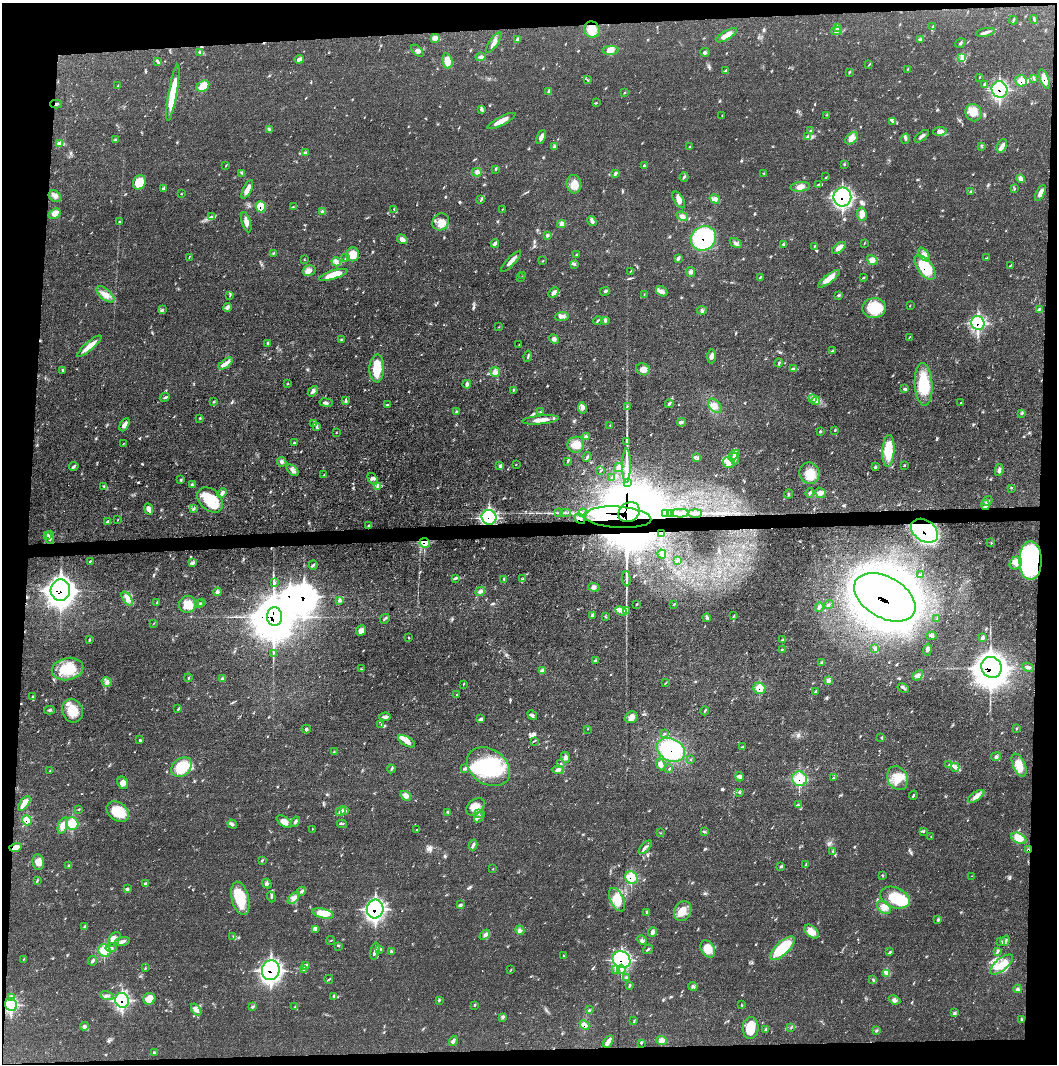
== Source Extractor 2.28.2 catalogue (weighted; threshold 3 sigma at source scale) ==
Image: 4218 x 4245 px (HDU 1 of 3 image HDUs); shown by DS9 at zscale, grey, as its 4 x 4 block average (DS9 zoom 1 of the averaged frame): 1 PNG px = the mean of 4 x 4 image px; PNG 1059 x 1066 px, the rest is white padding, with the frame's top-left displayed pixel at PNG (2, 3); every listed detection drawn as its Kron ellipse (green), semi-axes under 4 PNG px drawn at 4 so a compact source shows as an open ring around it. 9% of this frame is shown black and not used: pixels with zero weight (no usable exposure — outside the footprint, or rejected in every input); pixels covered by fewer than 3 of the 5 exposures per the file's context image (HDU 3 'CTX') — <1% of the file's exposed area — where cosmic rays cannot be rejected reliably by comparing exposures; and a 3 px margin inside the footprint's outer edge (the drizzle kernel's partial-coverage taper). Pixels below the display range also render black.
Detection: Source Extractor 2.28.2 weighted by HDU 2 'WHT'. Background 0.0688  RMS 0.0041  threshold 0.0186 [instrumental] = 3 sigma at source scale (4.5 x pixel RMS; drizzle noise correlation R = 1.50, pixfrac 1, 0.05/0.05 arcsec/px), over >= 5 px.
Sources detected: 722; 1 too faint to see at this stretch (4 x 4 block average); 23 inside a brighter object's white glare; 5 cosmic-ray / hot-pixel residue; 4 long thin detections or spike segments (spike, bleed or trail) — neither listed nor drawn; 31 coinciding with a brighter row at this scale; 65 inside a brighter listed object's ellipse — not listed separately; of the other 593, all 500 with FLUX_AUTO >= 0.967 (the completeness limit of this list) listed and drawn (93 fainter detections not listed), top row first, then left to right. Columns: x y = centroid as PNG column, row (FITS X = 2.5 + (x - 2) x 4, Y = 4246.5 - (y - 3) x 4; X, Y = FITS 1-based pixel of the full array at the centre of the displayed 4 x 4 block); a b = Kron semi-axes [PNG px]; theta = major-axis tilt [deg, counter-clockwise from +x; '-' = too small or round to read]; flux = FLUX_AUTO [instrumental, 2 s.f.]
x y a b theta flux
1034 19 4 2 - 3.4
1013 20 4 2 - 2.9
837 27 3 2 - 2.1
932 27 3 2 - 2.4
592 29 8 7 - 32
836 31 5 3 - 6.8
985 32 9 2 11 7.7
726 35 12 4 31 22
435 38 4 4 - 7.9
517 39 4 3 - 4.3
921 40 2 2 - 2.4
494 42 12 3 56 13
960 43 6 2 33 2.9
611 50 8 4 2 12
417 51 7 3 -44 6.2
199 52 3 2 - 2.7
705 52 4 2 - 3.7
480 57 5 2 - 3.5
961 57 3 2 - 4
299 59 5 4 - 9.4
157 61 2 2 - 1.2
447 61 7 5 -76 27
868 65 2 2 - 1.3
908 69 3 2 - 1.3
726 70 4 2 - 2.3
849 72 3 2 - 2
979 77 3 2 - 1.5
1034 78 3 2 - 2.4
1045 79 10 3 -69 28
587 80 2 2 - 1.3
1021 81 6 5 - 22
984 84 4 2 - 2.7
118 86 3 2 - 2.6
203 86 7 5 33 38
999 89 8 7 - 160
548 91 4 2 - 3.3
173 93 28 4 80 92
624 93 2 2 - 2
596 103 2 2 - 1.4
56 104 6 2 0 3.8
481 109 4 2 - 3
973 113 9 7 -62 33
827 115 2 2 - 1.3
722 116 2 2 - 1
501 121 15 4 27 25
893 121 2 2 - 1.2
270 130 3 2 - 2.2
811 131 2 2 - 13
940 131 7 3 8 8.7
808 136 2 2 - 2
922 136 9 2 38 7.6
541 137 7 3 67 13
851 138 7 5 43 17
905 139 5 3 - 5.1
115 140 3 2 - 2.6
59 143 4 3 - 6.1
554 146 4 2 - 2.6
981 146 2 2 - 1.3
1002 146 7 4 71 11
689 147 2 2 - 1.6
305 153 4 2 - 2.5
844 164 2 2 - 1.4
226 166 3 2 - 1.5
644 166 2 2 - 1.9
496 169 2 2 - 1.3
477 172 5 4 - 7.6
242 173 2 2 - 2
615 173 3 2 - 3.8
764 173 2 2 - 1
684 177 4 2 - 3.8
826 177 2 2 - 1.6
1020 179 4 4 - 13
139 182 8 6 64 58
574 184 9 7 -85 30
818 184 3 2 - 1.5
800 187 10 4 6 15
163 188 3 3 - 3.5
247 189 10 3 64 21
1014 189 2 2 - 1.3
971 191 3 2 - 2.4
1040 193 9 4 63 12
181 194 2 2 - 1.1
55 196 6 5 - 9.5
842 197 9 9 - 270
715 199 5 3 - 9.1
481 200 2 2 - 1.3
679 200 9 4 -59 13
261 207 5 5 - 61
293 207 3 2 - 1.6
502 209 2 2 - 0.97
394 210 3 2 - 1.8
322 212 3 3 - 3.3
55 214 6 4 32 17
862 214 6 5 - 16
212 216 3 2 - 2.7
682 216 6 2 -23 5.7
592 221 5 3 - 5.7
119 222 3 2 - 1.3
246 222 10 4 -74 13
441 222 9 8 - 25
561 224 4 2 - 4.4
547 235 2 2 - 2.5
703 238 13 11 39 300
402 239 6 4 -34 10
495 243 4 3 - 6.2
736 243 6 2 -34 5.8
864 243 2 2 - 1
783 244 2 2 - 15
815 246 3 2 - 1.2
839 248 8 4 38 16
273 253 3 2 - 1.6
353 254 7 6 - 34
576 255 3 2 - 1.8
924 255 8 4 -52 15
189 257 2 2 - 1.2
345 258 3 2 - 2.1
678 258 4 2 - 2.8
986 258 2 2 - 1.5
304 259 2 2 - 1
872 260 6 4 -36 15
511 261 14 3 46 15
543 261 2 2 - 1.1
336 262 5 3 - 7.8
574 264 3 2 - 3.4
1011 265 3 2 - 2.3
925 267 14 7 -53 110
309 270 6 5 - 13
630 271 2 2 - 1.1
691 272 5 4 - 5.8
333 275 15 4 17 58
522 276 2 2 - 1.7
760 277 3 2 - 2.1
521 278 3 2 - 1.3
863 278 3 2 - 2
829 279 13 4 37 35
605 291 5 2 - 3.9
662 291 6 5 - 11
554 293 6 3 45 9.9
105 294 10 5 -40 18
644 294 2 2 - 1.1
230 295 3 2 - 2
839 295 3 2 - 2.9
910 306 2 2 - 1.2
227 307 4 3 - 6.5
874 308 12 10 5 79
1039 309 3 2 - 1.6
162 310 3 2 - 3.2
702 310 5 3 - 5.4
562 316 6 2 5 5.7
605 320 3 2 - 3.1
597 321 4 2 - 2.9
978 323 7 6 - 130
499 327 2 2 - 0.99
909 337 2 2 - 1.2
554 339 5 3 - 6.6
341 340 3 2 - 2.1
268 343 3 2 - 2
519 345 3 2 - 1.4
89 346 15 3 41 36
833 350 3 2 - 2.9
528 356 5 2 - 3
711 356 7 4 89 9.8
779 363 4 2 - 3.1
226 364 8 4 39 11
377 368 14 7 88 64
643 369 7 5 -22 17
794 369 3 2 - 2.8
63 371 2 2 - 1.4
495 372 5 5 - 13
287 384 2 2 - 1.3
467 384 4 3 - 8.9
924 384 21 9 -87 100
905 389 3 2 - 3.8
513 390 3 2 - 1.5
313 391 6 3 50 8.2
165 397 5 2 - 3.6
812 399 2 2 - 2.6
345 400 3 2 - 2.5
816 401 4 3 - 6.9
214 402 3 2 - 2.1
326 403 7 2 -8 5.7
961 403 2 2 - 1.5
669 404 4 2 - 4.3
388 405 2 2 - 1.7
627 406 3 2 - 1.9
715 406 8 5 -47 16
582 408 6 4 -81 8.4
456 411 3 2 - 2.4
540 412 2 2 - 2.1
1022 413 2 2 - 1.3
199 418 2 2 - 1.5
540 420 18 3 5 24
681 422 4 2 - 4
314 423 4 2 - 2.1
124 425 7 4 62 12
610 425 2 2 - 1.4
316 426 3 2 - 2.7
835 431 2 2 - 1.3
820 432 3 2 - 1.6
336 433 2 2 - 1.1
586 437 3 2 - 7
627 442 4 2 - 2.3
294 443 3 2 - 2.2
123 444 2 2 - 1.1
576 445 8 8 - 30
888 451 16 6 86 77
734 455 6 3 43 8
587 457 5 2 - 4.7
696 457 4 2 - 3.2
735 459 6 2 87 7.3
567 461 3 2 - 2.1
282 462 5 4 - 6.8
729 463 6 5 - 18
500 465 4 2 - 4.3
516 465 2 2 - 0.97
626 465 17 2 90 19
905 465 3 2 - 1.8
74 466 5 3 - 4.9
875 467 4 2 - 2.5
619 468 5 3 - 7.2
293 470 7 2 -42 7
601 470 3 2 - 1.3
999 470 6 3 79 6.4
810 473 11 10 - 40
324 475 2 2 - 1.4
612 477 4 2 - 2.2
373 479 6 3 -54 6.1
181 480 3 2 - 2.8
627 482 3 2 - 2.8
192 484 4 2 - 3
104 487 3 2 - 2
377 487 4 2 - 3.4
1012 488 2 2 - 1.3
222 493 5 3 - 8.7
810 493 4 2 - 3.7
820 493 6 4 -40 9
788 494 4 2 - 2.8
210 500 15 10 -42 93
988 501 5 2 - 3.9
985 505 5 2 - 6.2
149 509 6 4 -80 11
194 509 3 2 - 1.7
629 512 11 9 34 16000
558 513 4 2 - 2.8
566 513 5 2 - 3.9
583 513 4 3 - 6.3
665 513 3 2 - 5
670 513 4 2 - 3.4
680 513 9 2 0 7.4
695 513 7 2 0 4.6
489 517 7 7 - 200
618 517 34 10 -4 7200
580 519 6 2 -45 6.8
118 520 3 2 - 1.3
107 522 3 2 - 2.5
369 525 2 2 - 1.8
924 531 15 10 -36 400
662 534 4 2 - 2.9
47 535 3 3 - 4.5
50 537 6 2 88 6.9
991 542 2 2 - 0.99
425 543 5 5 - 50
662 554 4 2 - 3.2
677 560 4 2 - 2.9
90 561 3 2 - 1.7
1030 561 19 11 -90 730
192 563 4 3 - 5.1
1016 563 7 6 - 16
313 565 5 2 - 3.1
920 575 2 2 - 1.6
456 578 3 2 - 3.7
504 579 2 2 - 2
523 579 4 2 - 2.8
626 579 7 2 -89 7.3
274 582 3 3 - 3.3
594 587 5 3 - 6
60 590 10 10 - 1800
480 591 5 3 - 8.8
217 592 4 3 - 7.9
885 597 33 20 -30 3700
127 599 8 4 -57 13
339 600 4 2 - 3.8
157 602 2 2 - 2.3
202 603 3 2 - 1.3
187 604 9 8 - 38
200 604 4 2 - 1.9
637 604 2 2 - 1.1
674 604 2 2 - 1
829 605 5 2 - 3.2
819 607 5 2 - 4.7
621 611 6 3 -27 8.1
626 611 2 2 - 2.1
592 615 4 2 - 4.1
733 616 2 2 - 1.2
274 617 9 7 -85 5600
605 617 3 2 - 1.3
707 618 4 3 - 4.7
385 619 5 2 - 3.1
937 619 3 2 - 1.9
153 623 4 2 - 1.2
361 631 5 5 - 14
931 636 5 3 - 5.3
409 638 2 2 - 1.4
983 638 4 2 - 4.5
89 639 3 2 - 1.9
783 640 3 2 - 1.8
874 648 3 2 - 2.3
782 649 3 2 - 1.8
928 649 6 3 79 7.7
273 653 3 2 - 2
595 660 3 2 - 2.7
822 662 3 3 - 3.7
991 667 11 9 -55 2300
1028 667 6 2 -25 4.7
68 669 16 11 12 84
362 669 2 2 - 1
542 671 3 2 - 3.5
918 675 6 4 40 8.4
188 678 4 2 - 2.5
222 679 4 3 - 4.9
828 680 3 3 - 8.3
107 682 5 4 - 7.8
665 683 3 2 - 1.4
463 684 3 2 - 1.3
759 688 6 5 - 29
903 688 6 2 -31 4.4
815 692 4 2 - 3
457 694 2 2 - 1.1
32 696 3 2 - 2.7
178 709 3 2 - 2.2
49 710 5 2 - 4
72 711 12 10 -68 48
705 711 4 2 - 2.6
532 715 5 2 - 4.7
385 717 6 3 4 5.7
631 717 6 5 - 15
481 719 4 3 - 6
381 724 3 2 - 1.6
1017 728 2 2 - 1.6
306 729 4 3 - 4.1
587 729 2 2 - 1.1
664 734 2 2 - 1.3
881 738 2 2 - 1.9
140 740 4 2 - 2.3
407 741 9 4 -30 16
534 741 4 2 - 1.9
742 747 4 2 - 2.4
671 750 15 11 -27 190
334 752 2 2 - 1.9
565 757 6 4 -67 6.9
996 757 5 3 - 5.4
691 760 2 2 - 1.1
560 764 4 2 - 1.4
661 764 6 3 -68 11
949 765 4 2 - 3.5
1019 765 12 6 -66 29
182 767 11 8 40 81
488 767 23 17 -35 190
955 767 4 2 - 3.4
391 769 4 2 - 2.5
464 769 3 2 - 2.7
669 769 2 2 - 1.7
558 770 6 3 -1 7
50 771 4 2 - 2.2
739 777 5 3 - 4.7
834 778 2 2 - 1.3
898 778 12 10 -64 39
799 779 7 7 - 66
122 783 7 5 -54 14
740 792 3 2 - 2.1
913 795 4 2 - 3.6
406 796 5 4 - 9.7
976 796 9 4 34 15
24 803 9 4 54 28
798 805 2 2 - 1.6
475 807 10 7 42 26
78 809 3 2 - 1.4
341 811 6 3 46 6.9
345 811 2 2 - 8.3
118 812 12 9 -36 71
447 812 3 2 - 2.2
479 814 2 2 - 1.5
479 817 7 2 51 5
27 820 5 4 - 24
295 821 5 2 - 4.1
284 822 8 4 -34 16
72 823 6 6 - 51
232 824 5 2 - 3.7
342 824 5 2 - 2
63 825 8 4 69 23
312 829 2 2 - 1.1
417 829 2 2 - 1.6
704 832 3 2 - 2.5
923 832 3 2 - 2.1
660 833 3 2 - 1.4
931 836 2 2 - 1.4
1019 838 8 5 -25 26
473 845 5 2 - 7.1
15 847 6 3 16 18
645 847 8 2 46 7
1028 849 3 2 - 2.4
833 852 2 2 - 1
262 860 4 2 - 1.9
38 862 8 6 -81 20
806 865 2 2 - 1.3
68 866 2 2 - 2.1
781 866 4 2 - 2.2
493 869 2 2 - 1.9
883 875 2 2 - 1.4
972 876 2 2 - 1.2
631 878 7 5 -47 51
37 880 3 2 - 2.8
145 883 3 3 - 2.5
267 883 5 3 - 4.8
127 889 4 2 - 3.4
301 891 5 2 - 4
271 897 5 2 - 2.6
240 898 17 8 -76 77
294 898 7 4 47 10
895 898 15 10 -21 81
617 900 13 7 -65 43
461 905 3 3 - 3.3
884 907 8 5 -41 17
375 909 9 8 - 360
683 911 10 8 61 33
323 913 11 5 -14 38
646 913 3 2 - 1.8
937 920 3 3 - 3.4
85 926 3 2 - 2.8
316 929 3 3 - 4.3
520 930 5 3 - 6.7
653 932 5 3 - 9.9
812 932 8 5 -42 24
485 935 6 3 41 8
233 936 2 2 - 1
114 939 8 5 56 20
642 940 5 3 - 5.8
331 941 4 2 - 1.6
1000 941 3 2 - 2.3
1005 941 5 3 - 6.2
122 942 8 3 14 7.8
339 946 2 2 - 1.2
111 948 5 4 - 7.1
782 948 16 6 43 130
648 949 5 2 - 3.2
708 949 9 6 -58 41
104 950 6 6 - 48
380 950 3 2 - 2.2
375 951 8 2 78 9.9
392 951 4 3 - 4.5
998 951 3 2 - 3
890 952 2 2 - 1.8
563 956 2 2 - 1
24 959 3 2 - 1.5
621 960 9 8 - 200
92 961 5 3 - 4.5
1002 964 14 6 39 33
306 965 3 2 - 3.2
145 967 2 2 - 1.1
304 969 2 2 - 1.1
621 969 4 2 - 5.4
271 970 10 9 - 460
511 970 2 2 - 1.1
616 970 2 2 - 1.7
887 973 4 2 - 5.1
627 978 2 2 - 1.8
329 979 4 2 - 2.5
873 979 2 2 - 1.6
630 985 3 2 - 3
693 986 5 3 - 5
1018 989 4 2 - 4.3
107 996 7 3 -13 6.1
334 996 2 2 - 1.6
12 997 3 2 - 2.9
149 999 6 6 - 29
122 1000 7 6 - 140
439 1000 3 2 - 1.6
894 1000 6 3 -24 7.6
11 1005 6 6 - 95
475 1005 2 2 - 2
741 1005 2 2 - 1.2
295 1006 2 2 - 1.7
253 1007 3 3 - 3.1
196 1009 7 4 -54 12
590 1010 2 2 - 1.1
954 1012 3 2 - 3.2
502 1017 3 2 - 2.7
634 1020 2 2 - 1.1
1021 1020 2 2 - 1.9
584 1025 5 4 - 15
84 1026 4 2 - 4.6
791 1027 2 2 - 1.1
751 1028 11 8 88 57
765 1029 3 2 - 2.2
876 1031 2 2 - 2.5
662 1040 5 4 - 12
453 1041 5 3 - 6.6
608 1041 7 2 59 21
641 1043 3 2 - 1.5
154 1052 2 2 - 2.1
Overlapping masked pixels (flux is a lower limit): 32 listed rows (the first 20) at x y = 1045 79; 1021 81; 999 89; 56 104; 842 197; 261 207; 703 238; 925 267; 978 323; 629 512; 489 517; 618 517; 580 519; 924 531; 425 543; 1030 561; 60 590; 885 597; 274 617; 991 667
Diffuse or blended objects may show on this block-average render without a row.